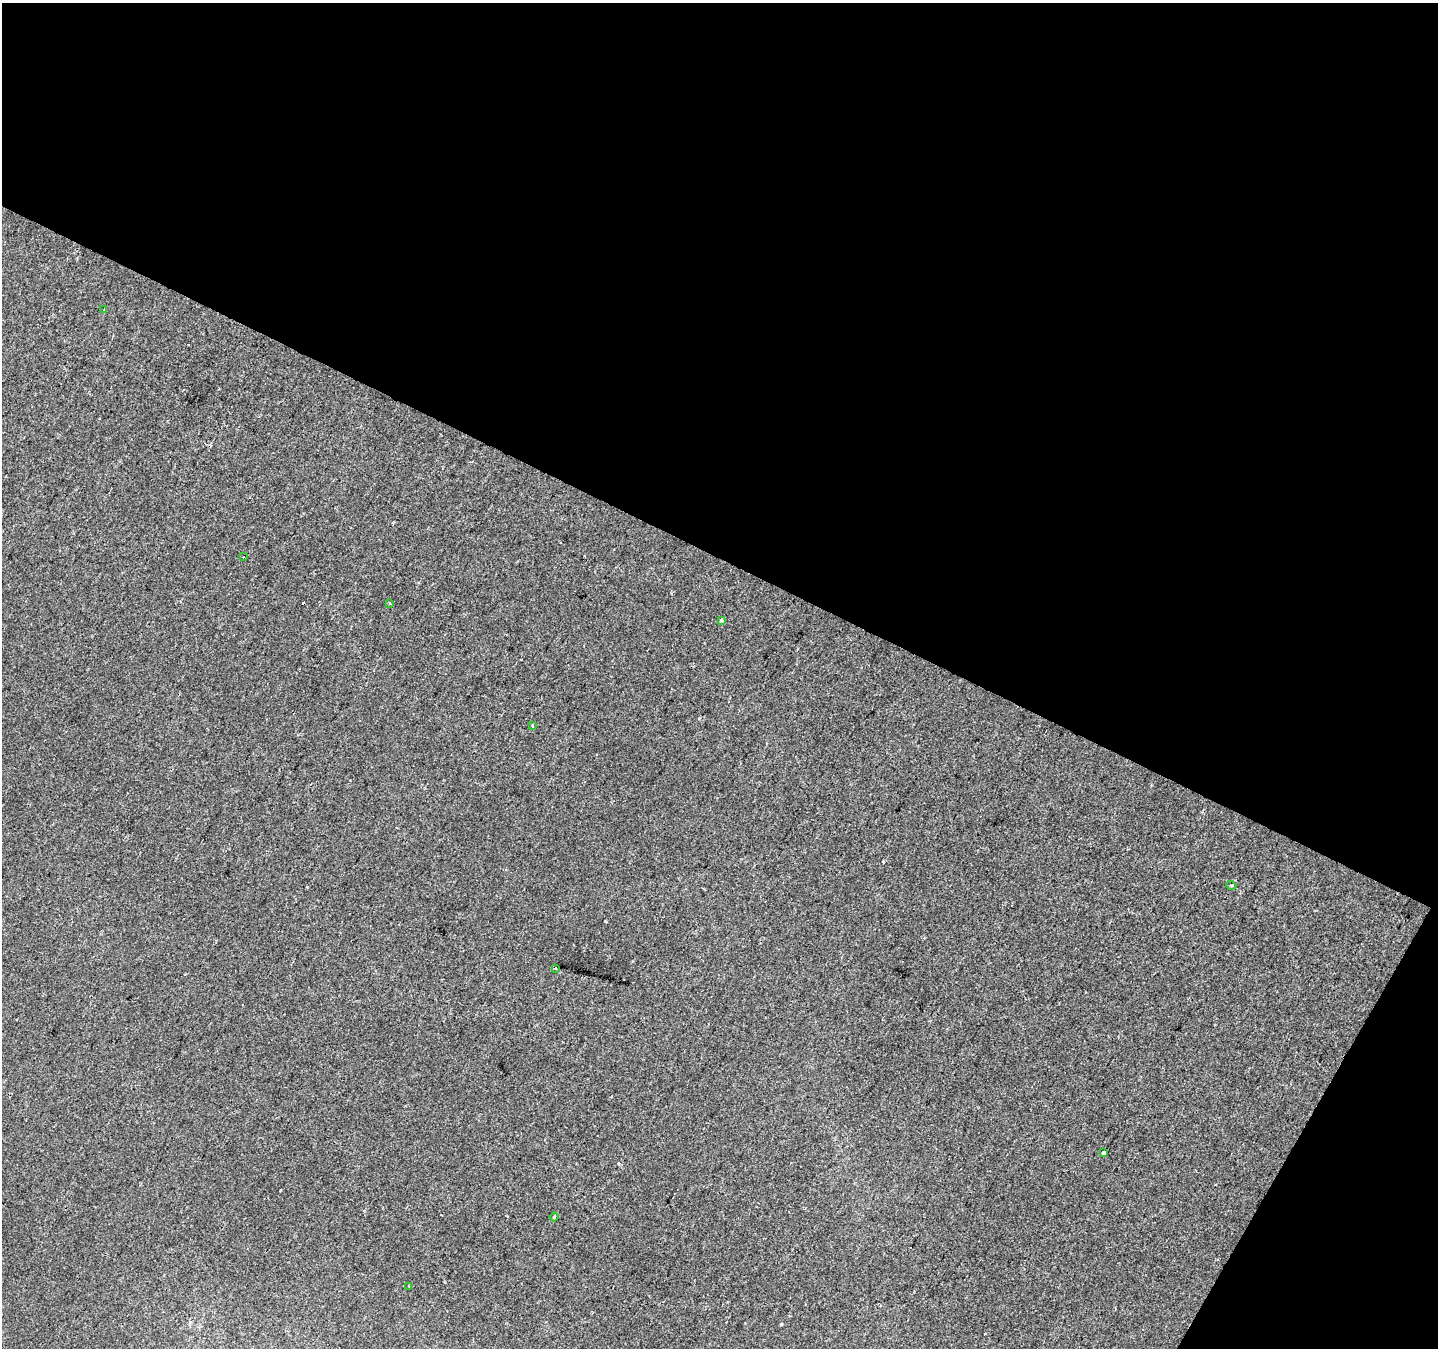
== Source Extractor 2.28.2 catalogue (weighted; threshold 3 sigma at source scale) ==
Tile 2 of 2 x 2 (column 2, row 1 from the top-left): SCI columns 1437-2872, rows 1450-2795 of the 2872 x 2916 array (HDU 1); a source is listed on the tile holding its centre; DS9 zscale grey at full resolution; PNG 1440 x 1350 px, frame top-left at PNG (2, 3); each listed source drawn as its Kron ellipse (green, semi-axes under 4 px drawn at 4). Shown black and unused: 44% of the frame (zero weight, under 2 of 3 exposures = <1% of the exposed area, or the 3 px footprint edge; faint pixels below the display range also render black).
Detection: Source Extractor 2.28.2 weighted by HDU 2 'WHT'; one run over the whole footprint, this tile lists its part. Background 7.63e-04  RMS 0.0041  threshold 0.0184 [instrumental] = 3 sigma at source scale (4.5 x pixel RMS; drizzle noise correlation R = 1.50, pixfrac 1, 0.0396/0.0396 arcsec/px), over >= 5 px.
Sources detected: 12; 2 cosmic-ray / hot-pixel residue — neither listed nor drawn; the other 10 listed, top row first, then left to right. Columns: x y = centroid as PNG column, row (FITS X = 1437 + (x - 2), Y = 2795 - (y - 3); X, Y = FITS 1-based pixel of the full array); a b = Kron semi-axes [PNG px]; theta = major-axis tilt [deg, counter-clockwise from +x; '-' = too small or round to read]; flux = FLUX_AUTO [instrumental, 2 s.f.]
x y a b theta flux
104 310 3 3 - 0.64
243 557 2 2 - 0.39
390 603 3 3 - 0.65
721 621 4 4 - 0.72
532 726 3 3 - 0.98
1231 885 5 3 - 0.48
555 968 3 3 - 0.53
1103 1153 3 3 - 1.7
554 1217 4 3 - 0.43
409 1286 3 3 - 0.44
Unlisted compact peaks at least as high as the median listed source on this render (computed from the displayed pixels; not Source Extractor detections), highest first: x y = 781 1324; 605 921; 883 861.